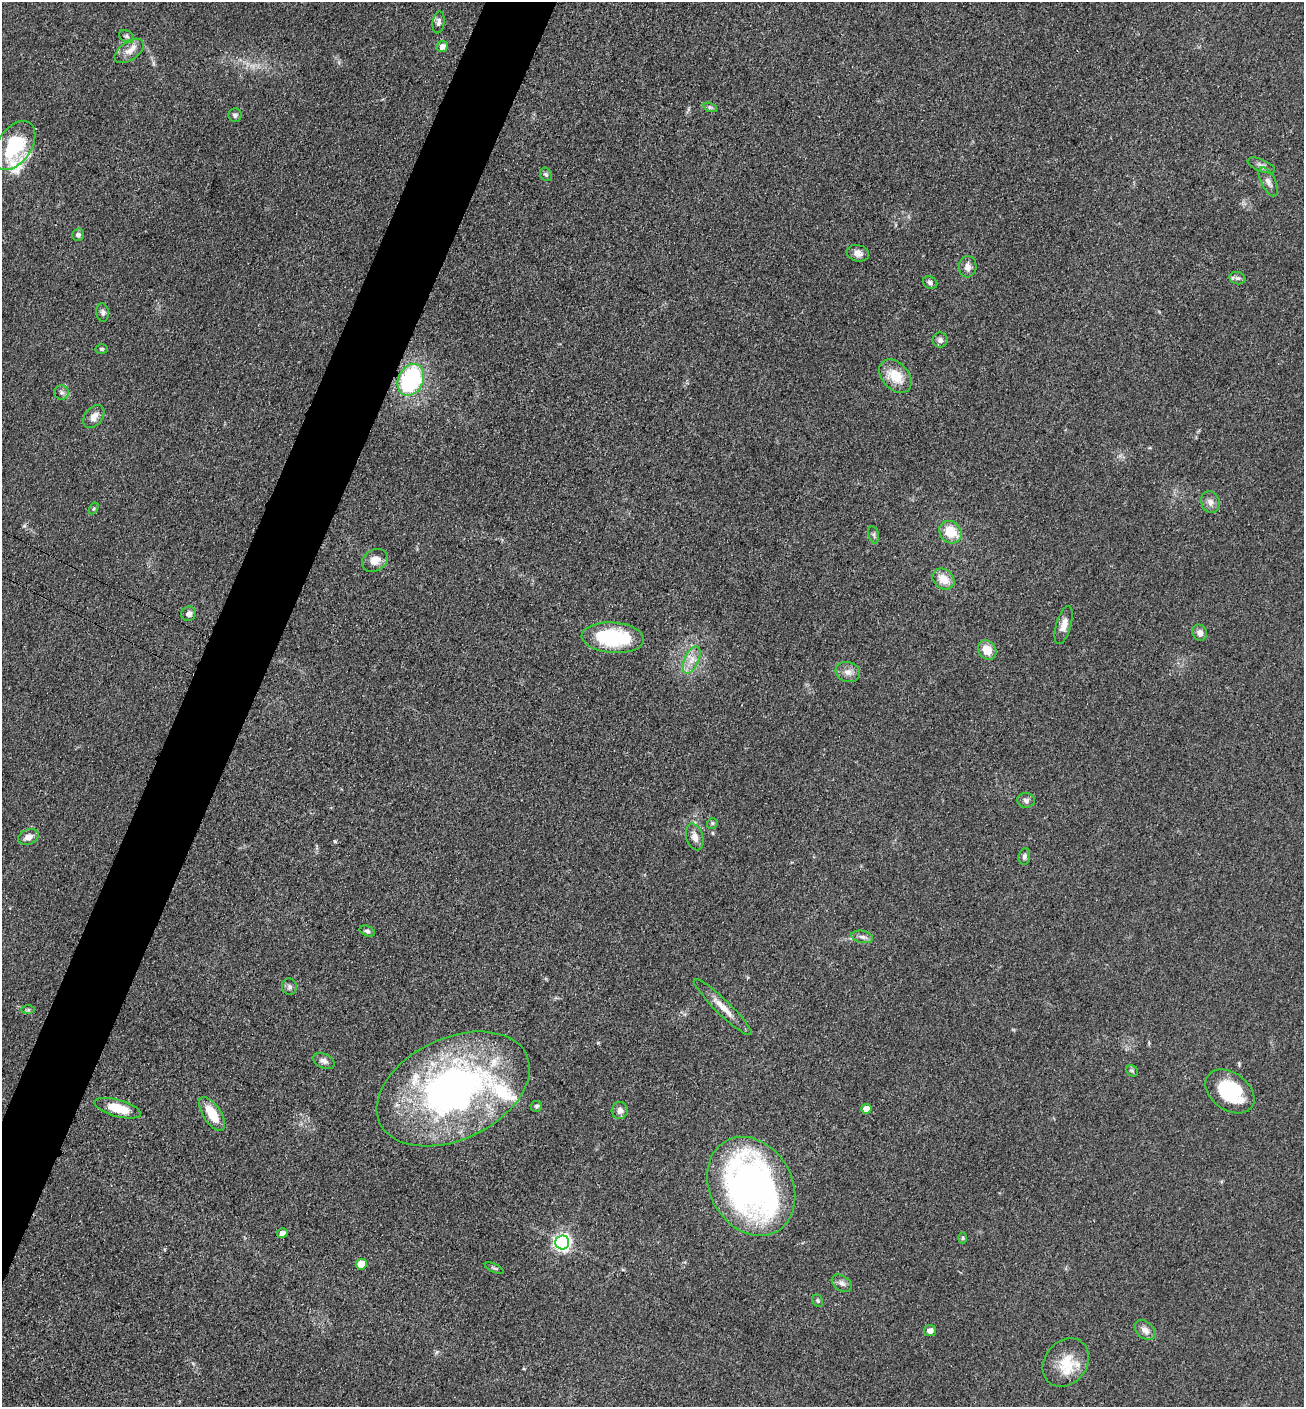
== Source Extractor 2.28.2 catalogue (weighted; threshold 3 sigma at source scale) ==
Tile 7 of 4 x 4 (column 3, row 2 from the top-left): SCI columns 2895-4196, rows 2824-4228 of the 5654 x 5645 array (HDU 1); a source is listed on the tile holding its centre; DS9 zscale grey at full resolution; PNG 1306 x 1409 px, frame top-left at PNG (2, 2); each listed source drawn as its Kron ellipse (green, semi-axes under 4 px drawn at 4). Shown black and unused: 5% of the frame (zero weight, under 3 of 4 exposures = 2% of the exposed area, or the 3 px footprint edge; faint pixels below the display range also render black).
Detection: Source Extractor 2.28.2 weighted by HDU 2 'WHT'; one run over the whole footprint, this tile lists its part. Background 0.0669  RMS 0.0062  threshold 0.0278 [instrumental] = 3 sigma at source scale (4.5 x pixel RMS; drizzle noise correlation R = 1.50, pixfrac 1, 0.05/0.05 arcsec/px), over >= 5 px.
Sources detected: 68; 3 inside a brighter listed object's ellipse — not listed separately; the other 65 listed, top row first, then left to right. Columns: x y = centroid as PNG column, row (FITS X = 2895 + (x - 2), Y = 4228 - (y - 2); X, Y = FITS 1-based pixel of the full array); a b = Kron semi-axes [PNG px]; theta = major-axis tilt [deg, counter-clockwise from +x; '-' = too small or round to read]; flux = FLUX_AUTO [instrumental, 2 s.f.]
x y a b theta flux
439 22 11 6 82 2.3
127 36 8 5 -31 1.4
442 46 5 5 - 4.2
129 51 16 9 35 6.1
710 107 7 4 -18 1.3
235 115 6 6 - 1.6
14 145 27 17 56 37
1261 165 14 6 -22 2.5
546 174 7 5 -55 1.4
1268 182 16 7 -62 3.5
78 235 6 5 - 2.2
858 253 11 8 -15 3.7
968 267 11 8 85 3.7
1237 278 8 6 -14 1.8
930 283 7 6 - 1.8
103 312 9 6 -83 1.9
940 340 7 7 - 2.4
102 349 6 4 -2 1.1
895 376 19 13 -48 14
411 380 17 12 65 77
61 392 7 7 - 1.8
94 416 13 8 52 4.6
1210 502 11 9 -68 3.6
94 508 6 4 59 0.84
950 532 12 10 -46 15
874 535 9 5 -76 1.4
375 560 14 10 30 6
943 579 12 9 -37 9.3
189 614 7 7 - 2.9
1064 625 20 7 74 5.5
1200 633 8 7 - 3
613 638 31 15 -4 49
987 650 10 8 -51 8.8
692 660 15 7 66 5.8
848 672 12 10 -18 4.3
1026 800 9 7 -4 2.2
712 823 6 5 - 0.92
28 837 10 7 24 4.3
695 837 14 8 -74 4.6
1024 857 8 6 81 2
367 931 8 5 -22 1.5
862 937 11 6 -11 2.5
289 987 8 7 - 2
723 1007 39 7 -44 8.6
28 1010 6 4 1 1
324 1061 11 7 -26 2.6
1132 1071 6 5 - 1.2
453 1089 81 51 25 270
1230 1091 27 18 -36 38
537 1106 5 5 - 1.3
118 1108 24 8 -15 16
866 1109 5 5 - 8.3
620 1111 8 8 - 3
212 1114 19 9 -57 16
751 1186 52 41 -60 280
282 1233 5 5 - 3.1
963 1238 6 4 89 0.81
562 1242 7 7 - 220
361 1264 5 5 - 13
494 1268 10 4 -24 1
842 1283 11 7 -32 2.8
818 1301 6 5 - 1
1145 1330 12 8 -42 4
930 1331 6 5 - 3.2
1066 1363 26 21 52 17